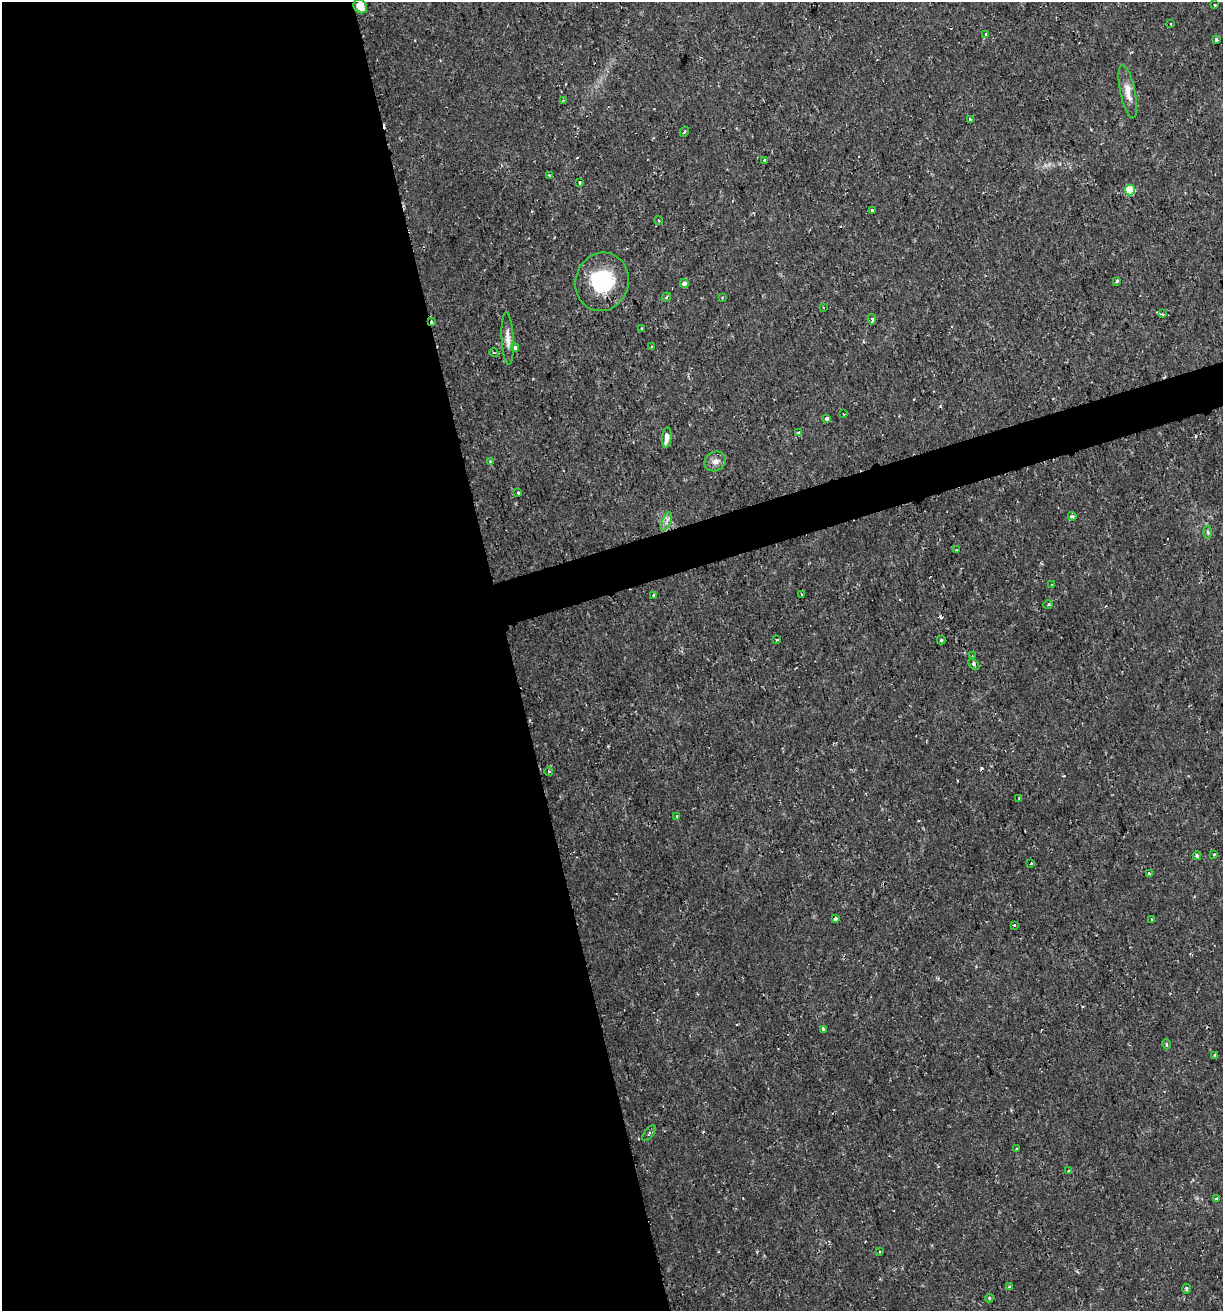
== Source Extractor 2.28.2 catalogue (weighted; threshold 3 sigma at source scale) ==
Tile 9 of 4 x 4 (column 1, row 3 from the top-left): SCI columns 55-1275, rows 1311-2619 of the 5044 x 5237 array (HDU 1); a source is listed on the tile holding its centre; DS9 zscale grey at full resolution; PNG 1225 x 1313 px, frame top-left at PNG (2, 2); each listed source drawn as its Kron ellipse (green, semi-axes under 4 px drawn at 4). Shown black and unused: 44% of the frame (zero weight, under 2 of 3 exposures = <1% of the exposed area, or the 3 px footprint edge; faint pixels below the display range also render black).
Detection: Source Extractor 2.28.2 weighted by HDU 2 'WHT'; one run over the whole footprint, this tile lists its part. Background 0.01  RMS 0.0013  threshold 0.0059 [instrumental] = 3 sigma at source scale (4.5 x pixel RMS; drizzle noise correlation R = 1.50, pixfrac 1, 0.0396/0.0396 arcsec/px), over >= 5 px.
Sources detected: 76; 1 inside a brighter object's white glare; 6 cosmic-ray / hot-pixel residue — neither listed nor drawn; the other 69 listed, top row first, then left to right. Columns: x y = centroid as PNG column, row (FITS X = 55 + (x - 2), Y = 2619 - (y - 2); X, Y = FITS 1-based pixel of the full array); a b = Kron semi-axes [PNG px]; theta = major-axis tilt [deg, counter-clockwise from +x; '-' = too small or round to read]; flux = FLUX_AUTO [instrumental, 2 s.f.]
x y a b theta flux
1215 5 3 3 - 0.21
360 6 8 6 -48 2
1171 24 3 2 - 0.12
985 34 4 3 - 0.46
1216 40 3 3 - 0.38
1128 92 27 7 -78 1.3
563 100 3 3 - 0.14
970 119 3 3 - 0.69
684 132 5 3 - 0.15
764 160 3 3 - 0.21
549 175 3 2 - 0.1
580 182 3 3 - 0.17
1130 190 5 5 - 6.2
872 210 3 3 - 0.31
659 221 4 3 - 0.16
1117 281 3 3 - 0.48
602 282 29 26 71 7.8
684 284 4 4 - 0.73
666 297 5 3 - 0.21
722 298 3 2 - 0.1
823 307 3 2 - 0.1
1162 314 3 2 - 0.14
872 319 5 3 - 0.61
432 321 3 3 - 0.84
642 329 3 3 - 0.15
508 338 26 6 -87 1
652 347 3 3 - 0.27
515 348 4 3 - 0.94
494 353 4 3 - 0.12
844 414 2 2 - 0.099
826 418 4 3 - 0.62
799 433 3 3 - 0.6
667 438 10 4 85 0.77
490 461 4 4 - 0.13
715 461 11 9 32 0.83
518 492 3 3 - 0.28
1072 516 4 3 - 0.48
666 521 10 3 68 0.4
1208 532 6 4 -88 0.21
956 550 3 2 - 0.2
1052 584 3 2 - 0.11
654 595 3 3 - 0.21
802 595 3 2 - 0.17
1048 605 5 3 - 0.17
777 640 3 2 - 0.2
941 640 4 4 - 0.19
972 656 3 3 - 0.13
974 664 7 4 -50 0.3
549 772 4 3 - 0.13
1019 798 3 2 - 0.18
677 816 3 3 - 0.31
1214 854 3 3 - 0.19
1197 856 4 3 - 0.28
1031 863 3 3 - 0.12
1149 874 3 3 - 0.18
835 919 4 3 - 0.43
1152 920 3 3 - 0.16
1014 926 3 2 - 0.15
823 1029 4 3 - 0.53
1166 1044 5 3 - 0.13
1215 1056 4 3 - 0.22
649 1133 9 3 55 0.22
1016 1149 3 3 - 0.17
1069 1171 4 4 - 0.28
1217 1198 4 3 - 0.29
880 1252 3 2 - 0.11
1009 1287 3 3 - 0.23
1187 1289 5 3 - 0.22
989 1298 4 4 - 0.12
Overlapping masked pixels (flux is a lower limit): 1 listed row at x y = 432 321